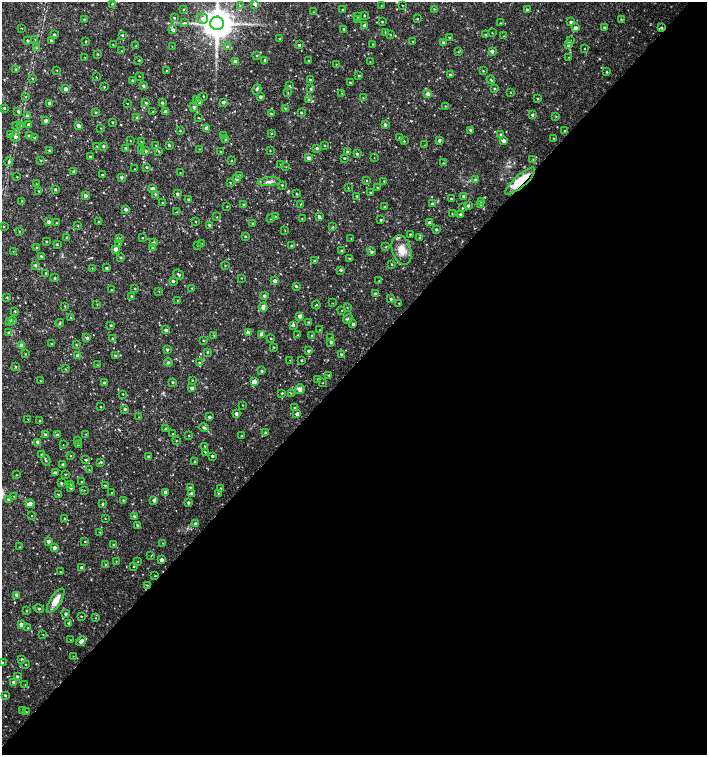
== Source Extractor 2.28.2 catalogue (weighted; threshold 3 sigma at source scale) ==
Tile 12 of 4 x 4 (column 4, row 3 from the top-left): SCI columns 4455-5863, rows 1507-3012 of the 6025 x 6032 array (HDU 1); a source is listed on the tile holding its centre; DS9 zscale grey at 2 x 2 block average (1 PNG px = mean of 2 x 2 image px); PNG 709 x 757 px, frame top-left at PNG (2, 2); each listed source drawn as its Kron ellipse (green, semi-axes under 4 px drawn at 4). Shown black and unused: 52% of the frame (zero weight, under 2 of 3 exposures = <1% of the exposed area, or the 3 px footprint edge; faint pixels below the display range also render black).
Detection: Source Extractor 2.28.2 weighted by HDU 2 'WHT'; one run over the whole footprint, this tile lists its part. Background 0.0175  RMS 0.003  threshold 0.0137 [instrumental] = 3 sigma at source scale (4.5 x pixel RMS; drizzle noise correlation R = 1.50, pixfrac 1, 0.0396/0.0396 arcsec/px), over >= 5 px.
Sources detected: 466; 1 cosmic-ray / hot-pixel residue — neither listed nor drawn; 4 inside a brighter listed object's ellipse — not listed separately; the other 461 listed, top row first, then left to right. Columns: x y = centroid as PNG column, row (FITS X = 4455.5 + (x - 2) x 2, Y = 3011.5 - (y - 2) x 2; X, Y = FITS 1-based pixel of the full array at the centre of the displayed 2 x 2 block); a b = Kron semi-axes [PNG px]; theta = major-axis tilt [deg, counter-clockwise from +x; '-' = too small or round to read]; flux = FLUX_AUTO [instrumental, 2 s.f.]
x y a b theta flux
112 4 2 2 - 0.69
255 4 3 3 - 2.3
240 5 2 2 - 0.4
381 5 2 2 - 0.31
403 5 2 2 - 0.29
434 9 2 2 - 0.38
184 10 3 2 - 0.54
343 10 2 2 - 0.66
527 10 2 2 - 1.1
313 12 3 2 - 0.31
364 15 2 2 - 0.64
358 16 3 2 - 0.45
174 18 3 2 - 0.57
84 19 3 2 - 0.51
202 19 5 5 - 3
358 19 3 2 - 0.71
417 19 2 2 - 0.44
621 19 3 2 - 0.41
382 22 2 2 - 0.62
571 22 3 2 - 1.1
184 23 3 3 - 0.61
217 23 7 6 - 1400
501 23 2 2 - 0.22
365 26 3 3 - 3.8
22 28 2 2 - 0.36
575 28 3 3 - 4.6
605 28 3 3 - 1.1
662 28 3 2 - 1
344 29 3 2 - 0.86
173 30 3 3 - 2.4
385 32 3 3 - 0.59
492 33 2 2 - 0.38
54 34 2 2 - 0.79
122 35 2 2 - 0.96
390 35 2 2 - 0.37
486 35 2 2 - 0.96
504 36 2 2 - 0.34
449 37 2 2 - 0.45
35 39 3 2 - 0.37
279 39 3 2 - 0.48
51 40 3 3 - 0.94
571 40 2 2 - 0.3
28 41 2 2 - 0.8
413 41 2 2 - 0.36
85 42 3 2 - 0.43
443 43 3 3 - 0.91
373 44 2 2 - 0.36
113 45 3 2 - 0.37
299 45 2 2 - 0.92
568 45 4 3 - 1.8
136 46 3 2 - 0.44
172 46 2 2 - 0.25
228 47 3 3 - 1.6
37 48 3 2 - 0.39
585 49 2 2 - 0.31
122 51 3 2 - 0.49
492 51 3 3 - 2.7
458 52 2 2 - 0.41
97 54 3 3 - 0.54
257 55 3 2 - 0.48
569 57 2 2 - 0.29
85 58 2 2 - 0.24
139 60 2 2 - 0.58
265 60 2 2 - 0.94
308 60 2 2 - 0.42
235 61 3 3 - 1.6
370 62 2 2 - 0.27
336 64 2 2 - 0.35
16 69 3 2 - 0.59
57 70 2 2 - 0.28
167 71 3 2 - 0.45
483 71 2 2 - 0.44
607 72 2 2 - 0.61
450 75 3 3 - 1.2
139 76 2 2 - 0.31
359 76 3 2 - 0.56
96 77 2 2 - 1.3
33 78 3 2 - 0.42
132 80 3 2 - 0.69
310 80 2 2 - 0.73
491 80 4 2 - 0.52
350 83 3 2 - 0.62
143 86 3 3 - 1.3
289 86 3 3 - 0.65
104 87 3 2 - 0.52
311 88 4 3 - 0.77
65 89 3 3 - 2.5
257 89 5 3 - 1
495 89 3 2 - 0.61
510 92 2 2 - 0.33
288 93 3 2 - 0.43
342 93 2 2 - 0.26
428 94 4 3 - 2.8
26 96 3 2 - 0.35
203 96 2 2 - 0.47
260 97 2 2 - 1.9
363 98 2 2 - 0.36
537 98 3 3 - 0.56
196 99 3 3 - 0.95
309 99 4 3 - 0.79
199 102 3 3 - 1.4
223 102 3 2 - 1.7
50 103 2 2 - 2.5
146 103 3 2 - 0.81
162 103 2 2 - 1.1
128 104 2 2 - 0.3
445 106 2 2 - 0.33
194 107 5 4 - 1.1
4 108 3 2 - 0.77
285 108 3 2 - 0.5
18 111 3 3 - 1.2
96 112 2 2 - 0.67
153 112 2 2 - 0.3
166 112 3 3 - 2.8
301 113 2 2 - 0.72
271 114 3 3 - 0.7
27 115 3 3 - 1.3
533 115 3 2 - 1.2
137 117 3 2 - 0.46
556 117 3 2 - 0.45
199 118 3 2 - 0.39
45 121 2 2 - 2.5
113 122 2 2 - 0.58
29 124 3 3 - 1.3
385 125 3 3 - 1.4
16 126 3 3 - 0.68
21 126 4 3 - 1.2
78 126 4 3 - 2.3
101 128 2 2 - 0.27
207 128 3 3 - 4.7
470 130 3 2 - 0.72
180 131 3 2 - 0.32
565 131 2 2 - 0.66
271 133 3 2 - 0.45
501 134 3 3 - 0.84
10 135 3 2 - 1.2
29 136 3 2 - 1.1
223 136 4 3 - 0.87
15 137 5 4 - 1.8
399 137 3 2 - 0.44
35 138 3 3 - 0.81
554 138 2 2 - 0.4
226 139 3 3 - 0.63
439 140 3 2 - 1.8
130 141 2 2 - 0.28
404 141 3 3 - 0.51
504 141 3 3 - 2.9
141 142 3 2 - 0.27
156 145 2 2 - 0.31
169 145 3 2 - 0.81
325 145 3 2 - 0.46
424 145 2 2 - 0.31
97 146 2 2 - 0.3
104 146 3 2 - 0.97
126 148 3 2 - 0.54
317 148 3 3 - 1.2
141 149 3 2 - 0.58
199 149 2 2 - 0.31
49 150 2 2 - 0.63
146 151 3 3 - 1.1
159 151 3 2 - 0.48
270 151 3 2 - 0.33
221 152 2 2 - 0.36
347 152 3 2 - 0.8
357 154 3 2 - 0.95
90 157 2 2 - 0.81
308 158 3 3 - 2.7
345 158 2 2 - 0.53
374 158 2 2 - 0.21
533 159 3 2 - 0.51
41 160 3 2 - 0.44
232 161 3 2 - 0.46
9 162 4 3 - 0.99
443 163 2 2 - 0.36
281 164 2 2 - 0.36
146 167 3 2 - 0.74
286 167 2 2 - 0.3
135 169 2 2 - 0.27
74 171 2 2 - 1.3
180 172 2 2 - 0.69
102 175 3 2 - 0.55
239 176 3 2 - 1.1
17 177 2 2 - 0.37
121 177 2 2 - 1.5
237 179 3 3 - 2.5
475 179 3 3 - 0.78
366 180 2 2 - 0.34
384 181 3 2 - 0.38
520 181 19 6 41 17
269 182 11 4 4 2.7
230 183 2 2 - 0.4
37 184 3 2 - 0.45
282 185 3 2 - 0.66
377 187 2 2 - 0.42
348 188 3 2 - 0.35
55 189 3 2 - 0.84
153 189 3 2 - 3.8
39 191 2 2 - 0.48
371 193 3 2 - 0.76
155 194 3 2 - 0.56
177 194 3 2 - 1.4
297 194 3 2 - 0.61
85 195 3 3 - 1.8
357 196 2 2 - 0.52
464 196 3 2 - 1.2
451 199 2 2 - 0.72
189 200 2 2 - 1.4
22 201 2 2 - 0.35
482 201 3 3 - 2.3
162 203 2 2 - 0.46
301 204 2 2 - 1.2
432 204 2 2 - 1.2
244 205 3 3 - 0.68
481 205 3 2 - 0.5
227 206 2 2 - 0.42
468 206 3 3 - 1.2
385 207 2 2 - 0.48
462 208 2 2 - 0.42
126 209 4 3 - 1.6
177 212 2 2 - 0.31
452 214 3 2 - 0.33
461 214 3 3 - 0.92
275 216 2 2 - 0.58
217 217 2 2 - 0.33
319 217 3 3 - 1.5
270 219 2 2 - 0.25
302 219 2 2 - 0.32
381 220 2 2 - 0.73
196 221 2 2 - 0.42
48 222 3 3 - 2
99 222 2 2 - 0.6
430 222 2 2 - 1.6
57 223 3 2 - 0.3
252 223 3 3 - 0.54
209 225 3 3 - 1.1
78 226 3 2 - 0.38
4 227 2 2 - 0.35
333 227 3 3 - 0.63
436 229 3 2 - 0.97
19 231 2 2 - 0.4
285 231 2 2 - 0.32
410 234 2 2 - 0.48
245 236 2 2 - 0.52
66 237 2 2 - 0.41
119 238 2 2 - 0.54
142 238 2 2 - 0.38
351 238 2 2 - 0.25
420 238 3 3 - 1.1
46 242 2 2 - 0.57
153 243 3 3 - 1.7
201 243 3 2 - 0.43
119 244 2 2 - 0.3
57 245 3 2 - 0.59
292 245 3 3 - 0.86
198 246 3 2 - 0.46
37 247 2 2 - 0.47
386 247 2 2 - 0.54
153 248 2 2 - 0.54
115 249 3 3 - 3.5
402 250 15 9 -73 8.3
13 251 2 2 - 0.24
342 251 3 3 - 1.6
372 252 3 3 - 1.3
41 256 3 3 - 0.83
121 257 2 2 - 0.74
349 259 3 2 - 0.62
315 261 3 2 - 0.95
392 264 2 2 - 0.5
35 265 3 2 - 1
225 266 2 2 - 0.45
92 268 3 2 - 0.36
107 268 2 2 - 0.87
341 270 3 3 - 0.96
46 273 2 2 - 0.86
178 274 5 3 - 1.1
55 278 2 2 - 0.68
241 278 2 2 - 0.32
173 281 2 2 - 1.2
275 281 3 3 - 2.8
379 281 2 2 - 0.31
296 286 2 2 - 1
192 288 2 2 - 0.28
135 289 3 2 - 0.48
112 290 2 2 - 0.36
159 291 2 2 - 0.38
375 293 3 2 - 0.93
132 296 2 2 - 0.63
264 296 3 3 - 1.3
7 297 3 2 - 0.56
391 299 3 2 - 1.1
177 300 2 2 - 0.3
333 303 2 2 - 0.24
399 303 2 2 - 0.29
97 304 2 2 - 0.37
316 305 4 2 - 0.51
65 306 2 2 - 0.39
263 307 4 3 - 3.4
347 308 2 2 - 0.35
15 311 2 2 - 0.64
342 311 2 2 - 0.27
300 316 3 3 - 3.3
71 317 3 2 - 0.3
348 319 5 3 - 1
13 320 4 3 - 1.3
9 321 3 3 - 0.61
309 322 3 2 - 0.58
60 323 4 2 - 0.72
353 324 3 3 - 1
110 325 3 2 - 0.66
293 325 3 3 - 1.4
166 330 3 3 - 1.8
320 330 2 2 - 0.29
9 333 3 3 - 1.2
248 333 3 3 - 2.5
261 334 3 3 - 3.4
214 335 2 2 - 0.32
298 335 2 2 - 0.32
312 335 2 2 - 0.71
87 338 3 3 - 1.3
271 338 2 2 - 0.55
331 338 2 2 - 0.29
113 339 3 2 - 0.7
204 340 3 2 - 0.59
331 342 3 2 - 1.3
52 344 2 2 - 0.69
21 345 3 3 - 2.6
76 345 3 2 - 0.49
274 347 2 2 - 0.52
167 349 3 2 - 1
308 351 3 2 - 1.2
207 352 3 2 - 0.52
25 354 2 2 - 0.36
341 354 2 2 - 0.73
78 356 3 3 - 3.4
115 356 3 2 - 0.97
290 360 2 2 - 0.24
301 360 2 2 - 0.73
168 362 4 4 - 0.99
199 363 3 3 - 0.72
97 365 2 2 - 0.3
15 367 2 2 - 0.62
65 369 3 2 - 0.42
262 371 3 2 - 0.85
329 375 2 2 - 0.61
318 379 3 2 - 0.74
192 380 2 2 - 0.44
41 381 2 2 - 0.5
173 382 3 2 - 0.75
254 382 3 3 - 5.9
104 383 3 2 - 2.1
323 383 2 2 - 0.28
192 388 3 3 - 2
300 389 5 4 - 2.5
282 393 2 2 - 0.69
291 393 3 2 - 0.36
123 394 2 2 - 0.35
243 405 2 2 - 0.32
101 407 2 2 - 0.42
294 408 2 2 - 0.52
125 409 3 3 - 1.3
236 414 3 2 - 2.2
297 414 3 2 - 2.8
139 417 2 2 - 0.28
210 417 3 2 - 1.2
28 419 2 2 - 0.26
40 421 2 2 - 0.33
166 428 3 2 - 0.7
204 428 5 3 - 1.3
265 433 3 3 - 0.64
45 434 3 3 - 1
86 434 3 2 - 0.28
173 434 3 2 - 0.4
57 435 3 3 - 1.3
189 435 2 2 - 0.39
242 436 2 2 - 0.42
77 440 3 2 - 0.68
176 441 2 2 - 0.35
38 442 3 3 - 3.2
78 444 3 3 - 1.1
63 445 2 2 - 0.28
205 446 3 2 - 0.61
205 452 2 2 - 0.51
42 455 3 3 - 1.2
70 456 2 2 - 0.3
149 456 3 2 - 0.78
212 456 2 2 - 1.4
46 460 6 2 -61 0.98
86 460 2 2 - 0.92
101 462 3 3 - 0.78
194 462 3 2 - 0.43
63 464 3 3 - 0.76
89 470 2 2 - 0.36
55 473 3 2 - 1.6
65 474 3 2 - 0.45
17 475 2 2 - 0.39
82 482 2 2 - 0.76
61 483 2 2 - 0.68
71 485 3 2 - 0.48
106 485 2 2 - 0.96
190 487 2 2 - 0.7
71 488 3 3 - 1.6
221 488 2 2 - 0.39
84 490 3 2 - 0.28
111 492 2 2 - 0.3
165 492 2 2 - 2.8
191 493 3 2 - 1
218 493 2 2 - 0.47
59 495 3 2 - 0.59
14 496 2 2 - 0.37
9 500 3 3 - 1.4
123 500 2 2 - 0.5
154 500 3 3 - 2.3
188 503 3 2 - 1.2
30 504 4 3 - 3.2
102 504 3 2 - 0.76
32 516 2 2 - 0.34
134 516 3 3 - 0.97
65 519 2 2 - 0.52
105 519 2 2 - 0.31
196 523 3 3 - 1.3
137 525 3 2 - 0.84
100 532 2 2 - 0.38
48 541 3 2 - 2.4
85 541 3 2 - 0.5
163 543 2 2 - 0.22
114 545 2 2 - 0.83
20 547 3 2 - 0.46
54 548 3 3 - 3
151 556 3 2 - 0.34
161 560 3 2 - 3.1
116 561 2 2 - 0.34
138 562 2 2 - 0.29
106 564 2 2 - 0.7
134 567 2 2 - 0.59
81 568 3 2 - 2.3
60 572 2 2 - 0.31
155 576 3 2 - 0.38
147 585 2 2 - 0.46
16 595 3 2 - 1.6
56 601 13 5 57 8
39 609 5 2 - 0.77
26 611 3 2 - 0.35
66 614 2 2 - 1.3
81 616 2 2 - 0.4
95 618 2 2 - 0.38
69 623 3 2 - 0.85
21 625 3 3 - 3.5
28 628 2 2 - 0.39
43 634 2 2 - 0.32
70 640 2 2 - 0.26
81 641 5 3 - 3.4
73 656 2 2 - 0.27
22 660 3 2 - 1.1
3 663 3 2 - 0.43
26 664 3 2 - 0.3
17 676 2 2 - 1
14 682 3 3 - 3.3
25 685 2 2 - 0.28
5 695 2 2 - 0.95
23 711 3 2 - 0.83
26 712 3 2 - 0.4
Overlapping masked pixels (flux is a lower limit): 1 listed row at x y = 520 181
Isophote crosses this tile's border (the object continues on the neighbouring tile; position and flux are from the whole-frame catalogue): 1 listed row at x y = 217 23
Diffuse or blended objects may show on this block-average render without a row.